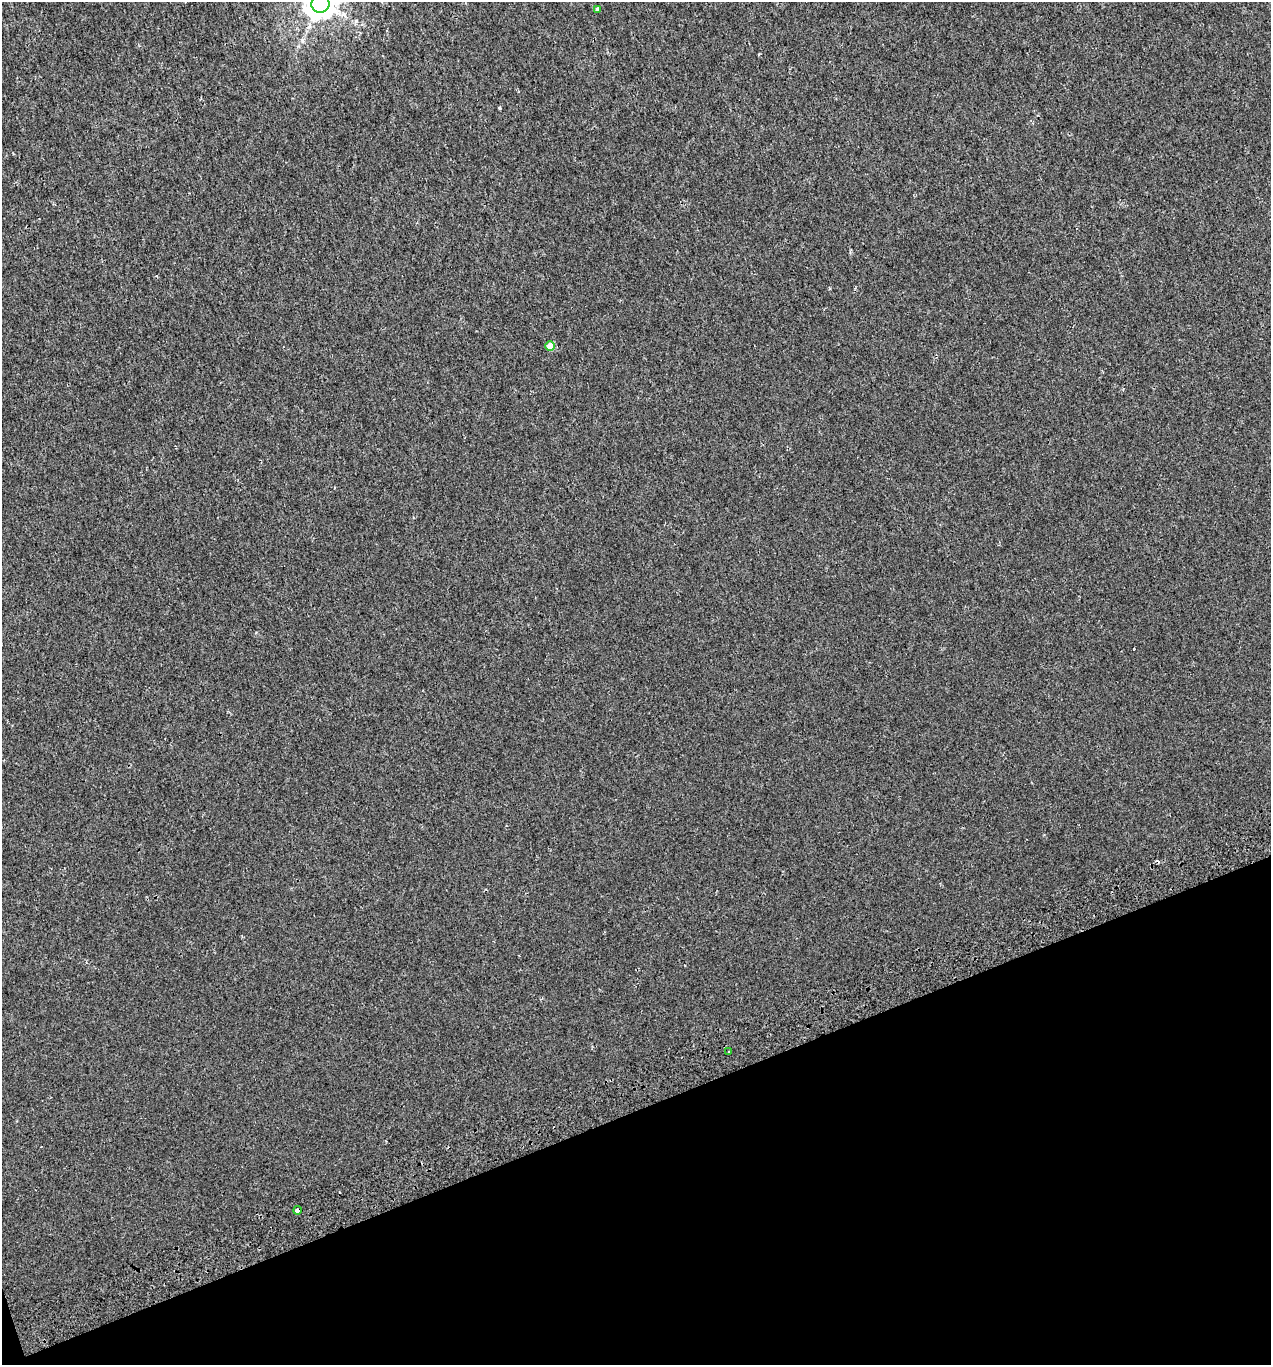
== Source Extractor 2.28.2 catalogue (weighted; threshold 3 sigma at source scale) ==
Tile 14 of 4 x 4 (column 2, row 4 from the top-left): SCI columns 1368-2636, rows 49-1411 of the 5327 x 5546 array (HDU 1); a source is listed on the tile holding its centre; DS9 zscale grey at full resolution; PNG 1273 x 1367 px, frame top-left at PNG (2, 2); each listed source drawn as its Kron ellipse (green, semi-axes under 4 px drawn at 4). Shown black and unused: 19% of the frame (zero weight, under 2 of 3 exposures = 3% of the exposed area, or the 3 px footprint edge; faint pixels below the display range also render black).
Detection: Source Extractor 2.28.2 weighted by HDU 2 'WHT'; one run over the whole footprint, this tile lists its part. Background 0.00186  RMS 0.0036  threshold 0.0163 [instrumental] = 3 sigma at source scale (4.5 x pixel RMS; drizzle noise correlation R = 1.50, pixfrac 1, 0.0396/0.0396 arcsec/px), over >= 5 px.
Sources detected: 6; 1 cosmic-ray / hot-pixel residue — neither listed nor drawn; the other 5 listed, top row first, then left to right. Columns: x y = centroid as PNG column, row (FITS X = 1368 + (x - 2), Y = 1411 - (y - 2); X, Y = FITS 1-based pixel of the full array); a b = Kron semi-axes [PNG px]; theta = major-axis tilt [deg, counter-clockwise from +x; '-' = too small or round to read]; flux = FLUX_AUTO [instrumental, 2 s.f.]
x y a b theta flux
320 4 9 9 - 600
597 9 4 3 - 2.2
550 346 5 4 - 5.6
729 1051 3 2 - 0.46
297 1210 4 4 - 2.4
Overlapping masked pixels (flux is a lower limit): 1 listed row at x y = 297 1210
Isophote crosses this tile's border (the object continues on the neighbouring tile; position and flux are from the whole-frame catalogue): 1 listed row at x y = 320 4